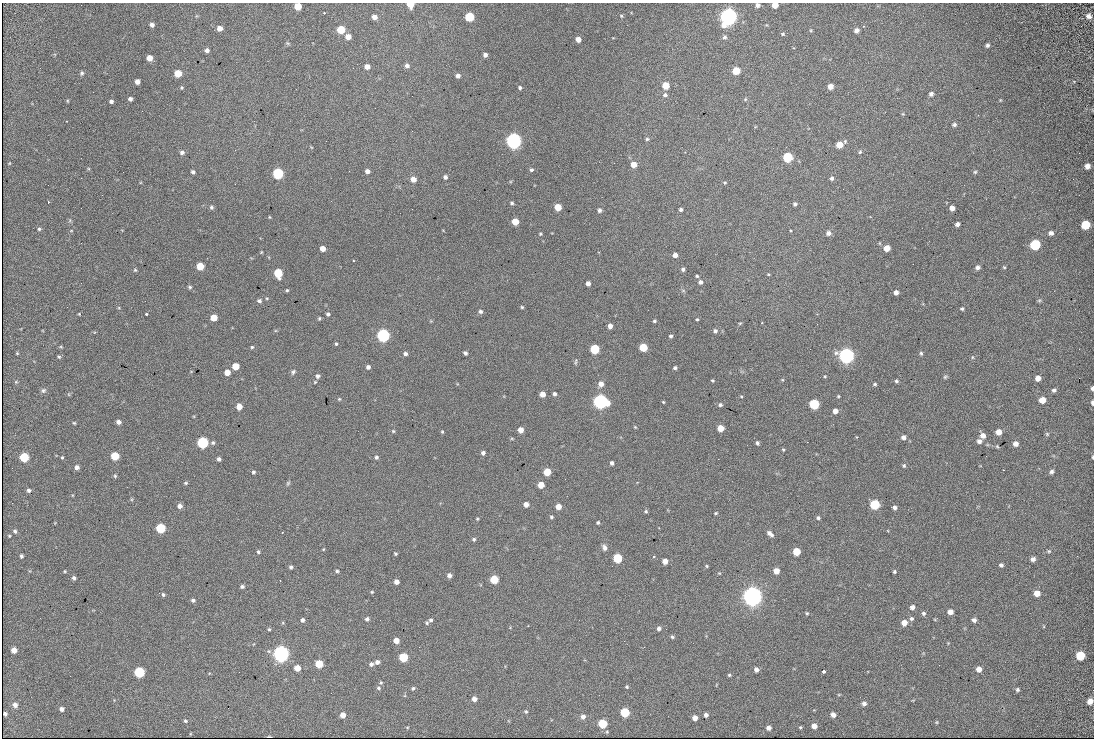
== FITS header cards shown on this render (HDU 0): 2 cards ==
NAXIS1  =                 1092
NAXIS2  =                  736

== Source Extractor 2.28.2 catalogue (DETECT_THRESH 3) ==
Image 1092 x 736 px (HDU 0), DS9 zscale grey, 1 PNG px = 1 image px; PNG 1096 x 740 px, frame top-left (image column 1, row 736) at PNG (2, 3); no overlay
Background 381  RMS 16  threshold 48.7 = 3 sigma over >= 5 px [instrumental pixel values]
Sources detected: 305; all 305 listed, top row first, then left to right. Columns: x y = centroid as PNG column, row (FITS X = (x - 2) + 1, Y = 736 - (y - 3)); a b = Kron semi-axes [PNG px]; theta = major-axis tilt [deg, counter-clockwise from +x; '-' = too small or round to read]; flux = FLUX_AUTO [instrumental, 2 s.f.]
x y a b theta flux
410 4 5 4 - 2.2e+04
758 5 5 4 - 3.4e+03
775 5 5 4 - 1.2e+04
298 6 5 5 - 2.5e+04
324 13 3 2 - 1.1e+03
621 16 5 4 - 1.3e+03
1089 16 6 6 - 4.2e+03
374 17 5 4 - 7.1e+03
469 17 5 5 - 6.8e+04
729 17 6 6 - 9.3e+05
152 25 5 4 - 4.2e+03
863 26 3 2 - 8.0e+02
219 28 5 4 - 7.5e+03
341 30 5 5 - 3.8e+04
811 30 5 3 - 9.7e+02
856 30 5 4 - 4.6e+03
783 34 5 4 - 1.5e+03
348 37 5 4 - 1.1e+04
725 37 6 6 - 2.4e+03
578 39 4 4 - 8.2e+03
288 43 7 4 -20 1.4e+03
987 45 4 4 - 2.2e+03
207 50 4 4 - 3.8e+03
485 55 4 4 - 3.5e+03
149 58 5 5 - 1.1e+04
407 66 5 5 - 4.1e+03
367 67 5 4 - 7.7e+03
736 71 5 5 - 2.9e+04
82 73 6 5 - 2.3e+03
178 74 5 5 - 2.3e+04
458 76 5 4 - 4.1e+03
137 82 4 4 - 5.9e+03
666 85 5 5 - 2.2e+04
830 86 5 4 - 8.3e+03
182 88 5 5 - 1.5e+03
520 88 4 4 - 2.1e+03
931 94 6 5 - 3.0e+03
665 95 6 5 - 2.9e+03
130 99 4 4 - 3.3e+03
745 99 5 4 - 1.5e+03
1000 100 5 3 - 8.1e+02
67 101 5 3 - 1.0e+03
111 101 4 3 - 2.8e+03
903 114 5 4 - 1.1e+03
978 115 2 2 - 5.6e+02
66 121 2 2 - 7.1e+02
954 125 6 5 - 2.6e+03
647 139 5 5 - 1.7e+03
514 141 6 6 - 6.6e+05
840 145 5 5 - 1.7e+04
182 152 5 5 - 3.4e+03
860 152 5 5 - 1.6e+03
788 157 5 5 - 7.8e+04
10 163 5 3 - 8.5e+02
634 165 5 5 - 1.2e+04
1087 166 5 5 - 6.4e+03
531 170 4 4 - 2.0e+03
367 171 4 4 - 4.6e+03
193 172 4 4 - 2.5e+03
975 172 5 5 - 1.6e+03
278 173 5 5 - 1.3e+05
445 177 4 4 - 3.5e+03
832 178 6 5 - 2.5e+03
413 179 5 5 - 9.5e+03
725 183 5 5 - 1.3e+03
48 202 3 3 - 4.7e+04
512 203 4 4 - 1.9e+03
795 204 4 4 - 2.1e+03
211 207 6 5 - 2.2e+03
558 207 5 5 - 2.2e+04
952 208 5 4 - 6.7e+03
599 210 5 4 - 3.1e+03
681 210 4 4 - 2.6e+03
269 217 4 3 - 8.7e+02
515 222 5 5 - 1.9e+04
957 224 4 4 - 3.8e+03
1086 225 6 6 - 3.8e+04
39 229 4 4 - 1.8e+03
790 230 3 3 - 2.7e+03
71 231 5 3 - 8.6e+02
828 233 6 5 - 4.7e+03
1051 233 6 5 - 3.5e+03
540 234 4 4 - 1.2e+03
1035 245 6 6 - 9.4e+04
887 248 5 5 - 1.4e+04
323 249 5 4 - 8.2e+03
261 252 3 3 - 9.3e+02
675 255 4 4 - 6.1e+03
353 261 3 2 - 1.0e+03
200 266 5 5 - 2.8e+04
977 267 5 4 - 3.5e+03
1004 267 5 4 - 1.1e+03
683 269 4 4 - 2.4e+03
135 270 4 4 - 1.3e+03
278 273 6 5 - 5.2e+04
768 274 4 3 - 1.0e+03
697 276 4 3 - 1.4e+03
700 282 5 5 - 3.5e+03
588 283 4 4 - 5.1e+03
190 287 6 4 -17 1.8e+03
287 290 4 4 - 1.3e+03
683 291 7 4 -1 1.5e+03
896 292 4 4 - 4.6e+03
1039 300 6 4 1 1.4e+03
259 301 6 5 - 2.6e+03
522 307 4 4 - 1.3e+03
962 309 4 4 - 1.8e+03
480 311 5 5 - 2.6e+03
79 314 4 3 - 8.6e+02
146 314 3 3 - 3.2e+03
328 314 4 4 - 2.4e+03
214 318 5 5 - 1.9e+04
319 318 5 4 - 1.3e+03
697 319 3 3 - 1.3e+03
654 321 4 3 - 1.6e+03
740 323 5 4 - 1.2e+03
762 323 3 2 - 9.3e+02
610 326 4 4 - 6.0e+03
715 331 6 5 - 3.1e+03
383 335 6 5 - 2.8e+05
671 336 4 3 - 1.9e+03
336 344 4 4 - 1.4e+03
61 347 5 3 - 1.0e+03
252 347 4 4 - 1.5e+03
643 347 5 5 - 4.0e+04
595 349 5 5 - 7.1e+04
17 353 4 4 - 1.1e+03
465 353 4 3 - 2.4e+03
921 353 5 4 - 1.7e+03
405 354 5 4 - 3.1e+03
846 356 6 6 - 6.5e+05
59 357 5 4 - 1.4e+03
972 357 6 4 -90 1.3e+03
576 361 9 3 85 1.5e+03
236 366 5 5 - 2.1e+04
368 367 4 4 - 3.2e+03
675 368 4 4 - 2.1e+03
227 372 5 5 - 1.1e+04
293 372 6 5 - 2.3e+03
317 376 5 5 - 3.0e+03
825 376 4 4 - 1.0e+03
945 377 6 5 - 1.7e+03
1038 378 5 5 - 6.9e+03
712 380 3 3 - 1.2e+03
896 381 4 4 - 1.9e+03
16 382 5 5 - 1.3e+03
315 382 4 3 - 1.1e+03
601 384 6 5 - 6.8e+03
875 384 5 4 - 1.6e+03
1092 388 5 3 - 2.2e+03
43 390 7 6 - 2.7e+03
1054 390 5 4 - 2.6e+03
542 394 5 4 - 9.4e+03
554 394 4 4 - 3.0e+03
741 396 4 3 - 1.0e+03
838 396 4 3 - 1.1e+03
339 399 4 4 - 1.1e+03
1042 400 5 5 - 1.3e+04
600 401 6 6 - 4.6e+05
663 402 3 3 - 9.6e+02
1092 402 6 3 -89 2.5e+03
814 404 5 5 - 9.2e+04
720 405 5 4 - 2.0e+03
239 407 5 5 - 1.1e+04
835 411 4 4 - 7.2e+03
118 422 4 4 - 4.4e+03
74 423 4 3 - 1.2e+03
635 427 4 3 - 9.9e+02
720 428 5 5 - 1.6e+04
521 430 5 4 - 9.1e+03
393 431 4 4 - 1.3e+03
442 432 4 3 - 1.1e+03
998 432 5 5 - 9.2e+03
1047 434 5 5 - 1.4e+03
983 436 5 5 - 7.4e+03
903 437 6 5 - 3.9e+03
512 439 6 3 -19 1.0e+03
979 441 6 5 - 4.4e+03
807 442 3 2 - 9.8e+02
203 443 5 5 - 1.5e+05
213 443 6 5 - 2.2e+03
757 443 4 3 - 2.4e+03
1016 444 5 5 - 5.3e+03
997 446 4 3 - 1.2e+03
783 450 4 3 - 1.2e+03
483 453 4 4 - 3.0e+03
115 456 5 5 - 3.7e+04
24 457 5 5 - 6.5e+04
62 457 4 3 - 1.1e+03
376 457 5 4 - 2.0e+03
1093 457 4 3 - 1.1e+03
219 459 4 4 - 2.9e+03
718 459 2 2 - 1.1e+03
612 463 4 3 - 2.8e+03
904 466 5 5 - 1.8e+03
77 467 5 5 - 4.6e+03
1003 470 2 2 - 2.8e+03
253 472 5 5 - 1.9e+03
547 472 5 5 - 2.8e+04
1052 472 5 5 - 2.6e+03
115 476 5 4 - 1.6e+03
186 483 5 4 - 1.6e+03
288 483 6 5 - 1.6e+03
541 485 5 5 - 1.6e+04
29 490 5 4 - 2.7e+03
526 504 5 4 - 7.4e+03
875 505 5 5 - 8.8e+04
180 506 5 5 - 5.6e+03
558 507 5 4 - 9.9e+03
895 507 4 4 - 3.4e+03
646 511 5 4 - 1.5e+03
716 513 5 3 - 1.2e+03
551 517 4 4 - 1.6e+03
818 518 4 4 - 2.1e+03
477 519 4 3 - 1.1e+03
598 522 3 3 - 1.9e+03
161 528 5 5 - 7.4e+04
15 531 6 4 -58 2.1e+03
282 532 3 2 - 1.0e+03
770 534 7 4 -41 4.9e+03
9 536 4 3 - 1.0e+03
474 539 5 5 - 2.0e+03
604 548 7 5 -64 4.3e+03
323 549 3 3 - 9.6e+02
1049 551 5 4 - 1.4e+03
258 552 4 4 - 1.9e+03
796 552 5 5 - 3.0e+04
395 554 4 3 - 1.4e+03
21 556 4 3 - 2.2e+03
654 557 3 3 - 2.0e+03
618 558 5 5 - 6.5e+04
1033 559 5 4 - 4.0e+03
665 561 4 4 - 8.7e+03
1001 565 5 4 - 2.7e+03
707 566 4 4 - 1.1e+03
291 567 5 4 - 2.2e+03
65 571 4 3 - 1.1e+03
337 571 4 4 - 1.7e+03
776 571 5 5 - 1.2e+04
894 572 3 3 - 1.5e+03
719 573 5 3 - 9.4e+02
449 575 5 4 - 4.3e+03
74 578 5 4 - 2.4e+03
494 579 5 5 - 4.2e+04
280 581 2 2 - 5.9e+02
397 582 4 4 - 5.9e+03
242 586 5 4 - 2.4e+03
372 592 4 4 - 1.2e+03
1037 593 5 5 - 9.8e+03
163 594 4 4 - 2.0e+03
753 596 7 7 - 1.2e+06
193 600 5 4 - 2.3e+03
912 607 5 4 - 4.7e+03
950 612 5 4 - 7.5e+03
807 613 5 4 - 1.3e+03
923 613 5 5 - 2.4e+03
367 619 5 5 - 2.6e+03
911 619 6 5 - 2.1e+03
302 620 5 4 - 2.7e+03
431 620 5 4 - 2.1e+03
974 620 4 4 - 3.4e+03
427 623 5 5 - 1.6e+03
904 623 5 5 - 9.3e+03
659 628 5 4 - 3.2e+03
269 629 4 4 - 1.4e+03
672 637 5 4 - 1.7e+03
396 641 5 4 - 1.0e+04
14 650 5 5 - 8.8e+03
281 654 6 6 - 7.5e+05
1080 655 6 6 - 4.2e+04
403 657 5 5 - 5.4e+04
377 662 5 4 - 4.0e+03
319 664 5 5 - 3.3e+04
371 664 5 5 - 3.4e+03
297 668 5 5 - 1.4e+04
979 669 5 5 - 7.3e+03
756 670 5 4 - 4.6e+03
139 672 5 5 - 1.1e+05
823 672 3 3 - 7.0e+03
729 675 4 4 - 1.4e+03
381 683 6 4 90 1.5e+03
627 687 5 4 - 1.3e+03
378 688 6 5 - 2.3e+03
413 688 5 4 - 1.7e+03
1017 690 5 4 - 1.7e+03
474 699 5 5 - 5.2e+03
1090 701 5 5 - 8.5e+03
864 704 5 5 - 3.6e+03
15 705 6 6 - 4.7e+03
62 709 4 4 - 3.5e+03
526 711 5 4 - 1.5e+03
625 712 5 5 - 6.0e+04
5 714 4 3 - 1.9e+03
343 715 5 4 - 8.5e+03
706 715 4 4 - 3.6e+03
833 715 5 4 - 5.5e+03
583 717 5 5 - 4.7e+03
695 718 4 4 - 7.7e+03
185 721 4 4 - 1.5e+03
937 722 5 3 - 9.9e+02
602 724 5 5 - 5.4e+04
814 726 5 4 - 7.4e+03
800 727 4 3 - 1.1e+03
769 728 4 4 - 4.9e+03
269 736 4 2 - 1.4e+03
At the frame edge (FLAGS 8, measured only in part): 8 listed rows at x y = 410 4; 758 5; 775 5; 298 6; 1092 388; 1092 402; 1093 457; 1090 701